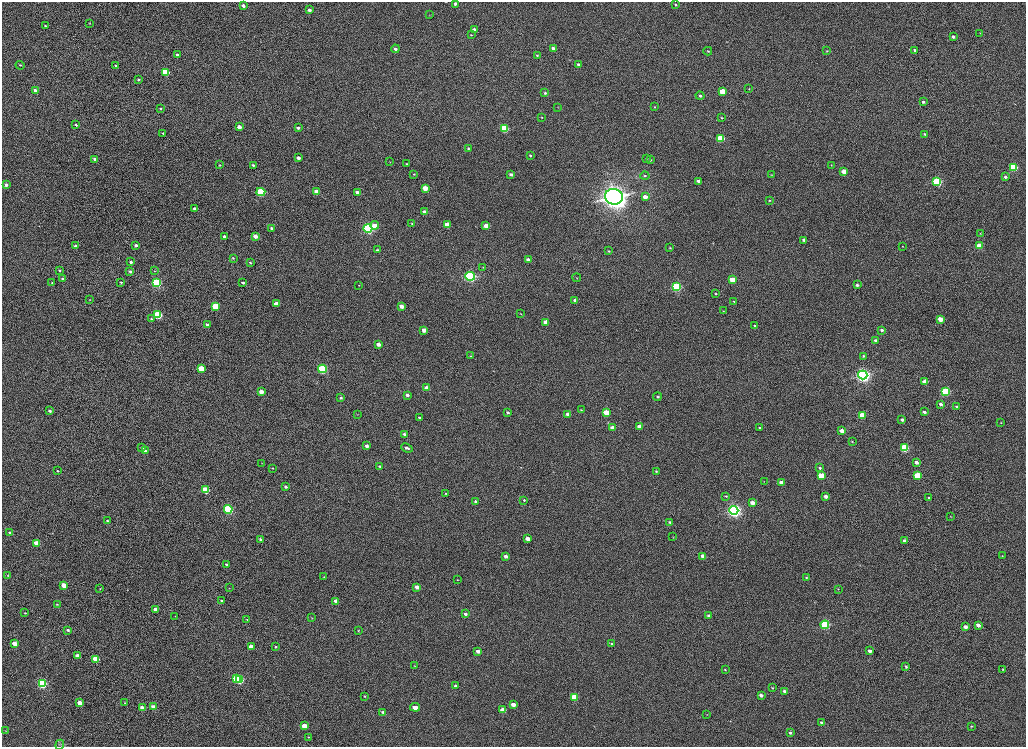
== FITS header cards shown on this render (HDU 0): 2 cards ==
NAXIS1  =                 2048
NAXIS2  =                 1489

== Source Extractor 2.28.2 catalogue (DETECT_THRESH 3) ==
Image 2048 x 1489 px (HDU 0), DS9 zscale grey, zoomed out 1/2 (1 PNG px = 2 x 2 image px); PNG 1028 x 749 px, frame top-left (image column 1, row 1489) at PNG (2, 2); each listed source drawn as its Kron ellipse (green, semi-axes under 4 px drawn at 4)
Background 1020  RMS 3.7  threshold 11.2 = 3 sigma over >= 5 px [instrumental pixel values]
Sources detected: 258; all 258 listed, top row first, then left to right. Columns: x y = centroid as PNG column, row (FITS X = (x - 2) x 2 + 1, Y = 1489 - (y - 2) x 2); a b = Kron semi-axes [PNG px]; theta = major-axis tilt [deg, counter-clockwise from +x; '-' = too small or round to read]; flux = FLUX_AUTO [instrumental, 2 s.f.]
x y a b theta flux
455 4 3 3 - 1800
675 5 4 3 - 740
243 6 4 3 - 3200
309 10 4 3 - 2800
429 15 3 2 - 270
90 23 3 2 - 430
45 26 3 3 - 1100
474 29 3 2 - 1900
980 33 3 2 - 330
471 35 3 2 - 410
953 37 4 3 - 1800
553 48 3 3 - 2900
395 49 4 3 - 2100
915 50 4 3 - 1300
708 51 4 3 - 710
827 51 3 3 - 550
177 55 3 3 - 1700
537 55 3 2 - 630
20 65 4 3 - 790
578 65 3 3 - 2400
115 66 4 4 - 1200
165 72 4 3 - 37000
138 80 4 3 - 1100
749 89 3 3 - 510
35 91 4 3 - 3200
722 92 4 3 - 17000
545 93 3 3 - 1600
700 96 4 4 - 1600
923 102 4 3 - 1600
558 107 3 2 - 360
654 107 3 3 - 610
161 108 3 3 - 760
542 117 4 3 - 640
722 118 4 3 - 650
76 125 3 3 - 1100
239 127 3 3 - 5400
298 128 3 3 - 1500
504 129 4 3 - 48000
163 133 3 2 - 470
924 134 4 3 - 890
720 138 4 3 - 36000
468 148 3 3 - 820
530 155 4 3 - 950
298 158 3 3 - 3700
647 158 4 3 - 630
95 159 3 3 - 1800
650 160 4 3 - 770
390 162 3 2 - 310
407 164 4 3 - 1000
219 165 3 2 - 630
253 165 4 3 - 1200
831 165 3 2 - 310
1013 167 4 3 - 52000
844 172 3 3 - 9600
414 174 3 3 - 640
511 174 4 3 - 2000
772 175 3 2 - 390
645 176 4 3 - 980
1005 177 4 3 - 1800
699 181 3 3 - 3800
937 182 4 4 - 73000
6 185 3 3 - 2100
425 188 4 3 - 10000
261 192 4 3 - 48000
317 192 3 3 - 9000
357 192 4 3 - 2600
614 197 9 7 -11 720000
645 197 3 3 - 5800
769 200 3 2 - 590
195 209 3 3 - 3400
425 212 4 3 - 3900
412 224 3 3 - 680
375 225 4 3 - 7200
447 225 4 3 - 14000
486 226 4 3 - 9500
272 228 3 3 - 1800
368 228 4 4 - 160000
980 233 3 2 - 420
255 236 4 3 - 6200
224 237 3 3 - 3200
804 240 3 3 - 2100
136 245 3 3 - 2000
76 246 3 3 - 2500
903 246 3 2 - 300
979 246 4 3 - 12000
670 248 3 3 - 390
377 250 4 3 - 700
609 251 3 3 - 670
233 258 3 3 - 700
528 260 4 3 - 2500
131 262 3 3 - 2200
250 263 4 3 - 970
483 267 4 3 - 600
59 270 4 3 - 920
130 271 3 3 - 1500
154 271 4 3 - 660
470 276 5 4 - 150000
577 278 4 2 - 510
63 279 4 3 - 1800
732 280 4 3 - 11000
121 282 3 2 - 710
52 283 3 3 - 770
157 283 4 3 - 75000
243 283 3 3 - 1600
359 285 2 2 - 250
857 285 3 3 - 1500
676 287 4 3 - 82000
716 294 3 2 - 680
90 300 3 2 - 490
575 300 4 3 - 2400
734 301 3 3 - 510
276 304 3 3 - 8200
215 306 4 3 - 26000
401 306 4 3 - 4700
723 311 2 2 - 290
520 314 3 2 - 460
158 315 4 3 - 50000
151 319 4 3 - 1100
940 319 3 3 - 8500
546 322 3 3 - 8000
207 325 4 3 - 2600
755 325 4 3 - 1200
424 330 3 3 - 5700
882 330 3 3 - 1900
875 340 3 3 - 1400
379 344 4 3 - 4500
471 356 4 2 - 520
864 356 3 3 - 820
201 368 4 3 - 18000
322 369 4 4 - 78000
863 375 4 4 - 370000
925 382 3 3 - 7900
426 388 4 3 - 4700
261 392 4 3 - 5700
945 392 4 3 - 67000
407 395 4 3 - 2400
657 397 4 3 - 1100
341 398 4 3 - 1300
941 404 4 3 - 2900
956 407 3 3 - 770
581 410 3 3 - 670
50 411 3 3 - 1500
508 412 3 3 - 1400
606 412 4 3 - 18000
924 412 4 3 - 2000
358 414 3 2 - 290
568 414 3 3 - 8300
862 415 4 3 - 19000
419 417 3 3 - 1100
902 420 3 3 - 1900
1001 423 3 2 - 500
640 426 4 3 - 5700
612 427 3 3 - 3300
760 428 4 3 - 820
842 431 4 3 - 5800
404 434 4 3 - 1500
852 441 3 3 - 560
367 446 3 3 - 3200
142 447 4 3 - 1700
407 448 6 3 -23 2300
904 448 4 3 - 51000
145 451 4 3 - 2200
916 462 3 3 - 3500
262 463 3 2 - 330
379 466 4 3 - 1100
273 468 3 2 - 540
820 468 3 3 - 1100
58 471 3 2 - 720
656 471 3 2 - 690
821 476 4 3 - 18000
917 476 4 3 - 30000
764 481 3 2 - 270
781 482 3 3 - 6900
286 487 3 3 - 1500
206 490 4 3 - 29000
446 493 4 3 - 890
726 496 4 3 - 930
826 496 3 3 - 4100
929 498 3 3 - 730
524 500 4 3 - 900
476 501 3 3 - 2000
752 503 3 3 - 6100
228 509 4 4 - 95000
734 510 4 4 - 330000
950 516 3 3 - 450
107 521 3 2 - 950
670 522 3 3 - 1400
10 533 3 3 - 1700
673 537 2 2 - 300
260 539 3 2 - 1200
527 539 3 3 - 5300
905 541 3 3 - 4400
36 543 4 3 - 8900
506 556 3 3 - 3800
703 556 3 3 - 7500
1002 556 2 2 - 420
226 564 3 2 - 960
8 575 3 3 - 660
324 577 3 2 - 400
806 577 3 2 - 840
457 580 3 2 - 410
64 585 3 3 - 9700
417 587 3 3 - 4300
229 588 2 2 - 260
100 589 3 2 - 330
838 589 3 2 - 310
221 600 3 2 - 1000
336 601 4 3 - 3200
57 604 3 3 - 570
155 609 3 3 - 6500
25 613 4 3 - 670
465 614 4 3 - 2500
175 616 2 2 - 260
709 616 3 3 - 2800
312 618 3 2 - 420
247 619 3 2 - 590
825 625 4 3 - 62000
978 625 3 3 - 5200
965 627 3 3 - 3700
68 630 3 3 - 1600
358 631 4 2 - 550
14 643 3 3 - 9100
611 644 3 3 - 990
251 647 3 3 - 8700
276 647 4 2 - 930
478 651 3 3 - 4000
870 651 3 3 - 3100
78 656 3 3 - 6900
96 659 4 3 - 19000
414 666 3 2 - 280
906 666 4 3 - 1300
1003 669 3 3 - 520
725 670 3 3 - 630
237 679 3 3 - 40000
239 680 4 4 - 57000
42 684 4 4 - 85000
456 686 3 3 - 1800
772 688 3 2 - 620
784 691 3 3 - 1900
761 695 3 3 - 2900
365 696 4 3 - 640
574 697 4 3 - 20000
80 703 4 3 - 8800
125 703 3 3 - 440
513 705 3 3 - 5900
153 706 3 3 - 3000
415 707 5 3 - 6800
142 708 3 3 - 5300
503 710 4 3 - 10000
383 712 4 3 - 1700
707 714 3 2 - 310
821 722 3 3 - 1300
304 726 4 3 - 11000
971 726 3 3 - 660
6 731 3 2 - 270
790 733 3 3 - 1800
308 737 3 3 - 590
60 745 5 3 - 780
At the frame edge (FLAGS 8, measured only in part): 1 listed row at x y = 455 4

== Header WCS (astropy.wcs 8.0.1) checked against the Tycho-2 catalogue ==
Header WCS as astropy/WCSLIB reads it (CRVAL/CRPIX/CD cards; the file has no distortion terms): RA---TAN/DEC--TAN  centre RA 23:46:20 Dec +45:42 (356.58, +45.69 deg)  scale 0.396 arcsec/px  FOV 13.5' x 9.8'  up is +165 deg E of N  parity normal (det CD < 0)
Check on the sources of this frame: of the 60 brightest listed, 4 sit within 1.5 arcsec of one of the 4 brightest Tycho-2 stars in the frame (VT <= 12.16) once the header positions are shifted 1.31 arcsec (0.35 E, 1.26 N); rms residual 0.41 arcsec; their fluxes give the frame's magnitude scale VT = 24.87 - 2.5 log10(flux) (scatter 0.49 mag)
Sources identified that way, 4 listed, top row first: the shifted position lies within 1.5 arcsec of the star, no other Tycho-2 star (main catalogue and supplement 1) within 3.0 arcsec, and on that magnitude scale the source's flux lands within +1.5 / -3 mag of the star's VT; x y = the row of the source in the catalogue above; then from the Tycho-2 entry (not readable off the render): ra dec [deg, ICRS J2000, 3 dp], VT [Tycho-2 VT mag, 2 dp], TYC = Tycho-2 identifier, HIP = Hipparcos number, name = IAU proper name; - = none
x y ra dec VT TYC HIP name
614 197 356.627 +45.661 9.92 3638-1589-1 - -
368 228 356.550 +45.653 12.16 3638-1846-1 - -
470 276 356.577 +45.669 10.66 3638-1746-1 - -
734 510 356.637 +45.734 11.75 3638-900-1 - -